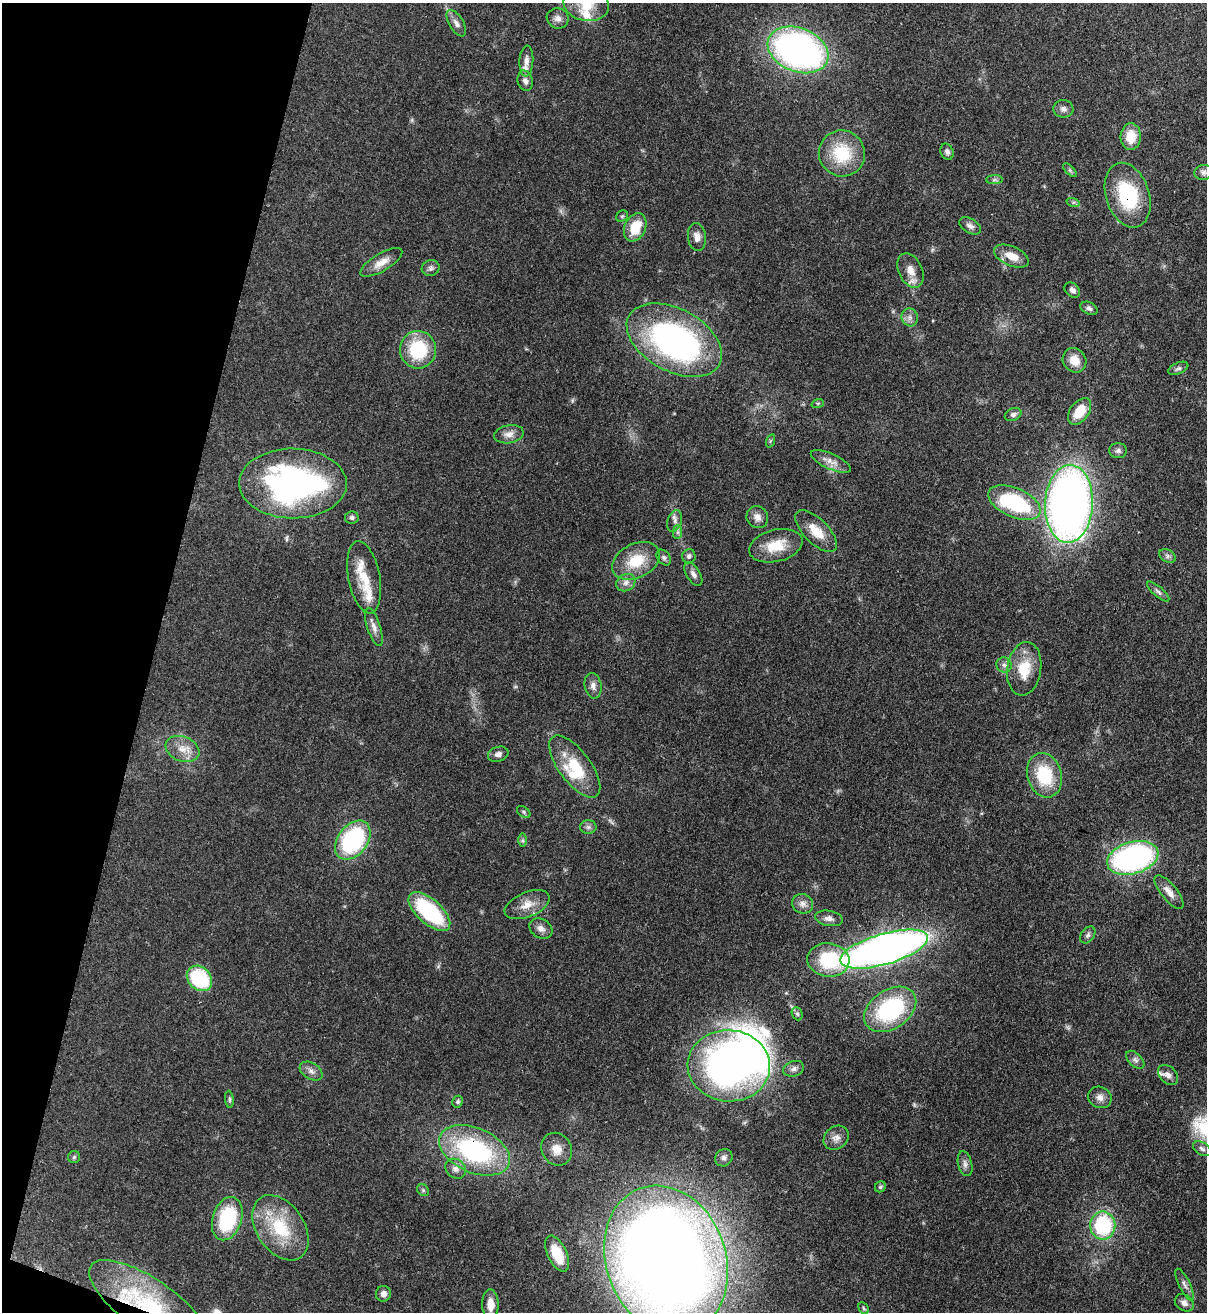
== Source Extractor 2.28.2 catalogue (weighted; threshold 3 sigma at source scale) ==
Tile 9 of 4 x 4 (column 1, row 3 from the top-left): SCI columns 344-1548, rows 1342-2651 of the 5380 x 5303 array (HDU 1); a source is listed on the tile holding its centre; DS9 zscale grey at full resolution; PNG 1209 x 1314 px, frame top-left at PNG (2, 3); each listed source drawn as its Kron ellipse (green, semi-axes under 4 px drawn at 4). Shown black and unused: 13% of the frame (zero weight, under 3 of 4 exposures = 7% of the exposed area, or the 3 px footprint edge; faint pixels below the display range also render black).
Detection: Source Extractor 2.28.2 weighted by HDU 2 'WHT'; one run over the whole footprint, this tile lists its part. Background 0.0834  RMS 0.0039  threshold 0.0177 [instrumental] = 3 sigma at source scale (4.5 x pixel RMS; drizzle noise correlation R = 1.50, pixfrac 1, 0.05/0.05 arcsec/px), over >= 5 px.
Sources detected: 118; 1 too faint to see at this stretch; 1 inside a brighter object's white glare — neither listed nor drawn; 8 inside a brighter listed object's ellipse — not listed separately; the other 108 listed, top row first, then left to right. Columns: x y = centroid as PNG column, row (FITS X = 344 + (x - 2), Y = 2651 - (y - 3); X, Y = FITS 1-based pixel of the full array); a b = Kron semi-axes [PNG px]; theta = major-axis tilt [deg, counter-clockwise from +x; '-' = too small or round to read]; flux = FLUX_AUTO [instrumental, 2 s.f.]
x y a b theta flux
586 4 23 17 -10 11
558 18 11 10 - 2.2
456 23 14 7 -59 2.1
798 50 31 22 -21 160
526 61 15 7 87 2.3
525 81 10 7 -75 1.7
1063 109 10 9 - 1.6
1131 137 13 10 86 7.7
947 152 8 6 -66 1.2
842 153 23 23 - 18
1070 170 8 3 -45 0.72
1204 172 9 7 11 1.5
994 180 8 4 0 0.87
1128 195 33 21 -72 28
1073 202 7 4 -17 0.73
622 216 6 5 - 0.68
970 226 12 7 -30 1.8
635 227 14 10 67 10
697 237 14 9 -83 2.8
1011 256 18 9 -24 5.7
381 262 24 8 31 4.5
431 268 9 7 19 1.3
910 270 18 11 -65 4.6
1072 290 9 6 -42 1.5
1089 308 9 6 -25 1.2
910 317 9 8 - 1.8
674 340 51 31 -28 120
418 350 19 18 - 22
1074 360 13 11 -50 5.5
1178 368 10 5 23 1.1
818 403 6 4 18 0.51
1080 411 15 9 53 8.8
1013 415 8 6 24 1.4
509 434 15 9 10 2.9
770 441 7 4 71 0.53
1118 451 9 7 -1 1.4
831 461 22 7 -24 3.5
293 483 54 35 -1 110
1014 503 28 14 -24 41
1069 504 39 24 87 290
757 517 11 10 - 2.7
352 518 7 6 - 1.1
675 521 11 7 74 1.8
816 531 27 12 -45 7.6
677 532 7 4 89 0.86
776 546 27 16 14 11
689 556 7 6 - 1.4
1167 556 9 6 -27 1.2
664 557 9 6 -51 1
636 561 25 17 27 13
693 574 13 6 -59 1.9
364 577 37 16 -79 11
626 583 10 8 31 2
1158 592 14 5 -41 1.3
374 627 20 6 -72 2.5
1004 665 8 7 - 1.4
1024 669 27 17 82 11
593 686 13 8 -79 2.3
182 749 17 12 -21 5.4
498 754 10 7 19 1.7
575 767 37 16 -53 16
1044 775 22 17 -73 19
524 812 7 5 -38 0.75
588 827 8 7 - 1.2
353 840 22 15 53 47
522 840 7 4 90 0.67
1133 858 26 16 16 94
1169 892 20 8 -50 3.5
803 904 10 9 - 2.1
527 905 24 12 22 5.8
429 912 26 12 -42 37
829 918 14 7 -10 1.9
541 928 12 9 -31 2.4
1088 935 9 6 54 1.2
884 949 45 15 16 320
828 960 21 16 -6 22
199 978 14 11 -45 32
890 1009 28 19 34 42
797 1014 7 5 -65 0.82
1135 1060 11 6 -44 1.4
729 1066 41 35 -4 170
793 1069 10 7 19 1.6
311 1071 12 8 -31 2.2
1168 1075 11 8 -44 2.1
1100 1097 12 10 -27 2.5
229 1099 8 4 -84 0.79
458 1102 6 5 - 0.94
836 1138 13 11 37 2.8
557 1149 17 15 -59 4.8
1202 1149 10 6 -33 1.2
474 1150 37 22 -23 55
74 1157 6 6 - 0.72
724 1158 9 8 - 1.5
965 1164 13 7 -76 1.7
456 1169 11 9 -40 2.4
880 1187 6 5 - 0.78
423 1190 6 5 - 0.68
227 1219 22 14 72 30
1103 1226 14 12 -88 35
280 1228 36 23 -56 21
557 1254 19 9 -65 9.5
666 1260 76 60 -69 770
1185 1285 17 5 -64 1.8
383 1294 8 7 - 1.7
1184 1303 10 7 -36 1.9
490 1304 15 8 -89 4.2
149 1305 70 26 -35 42
864 1308 6 4 -60 0.66
Overlapping masked pixels (flux is a lower limit): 3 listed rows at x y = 1128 195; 474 1150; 149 1305
Isophote crosses this tile's border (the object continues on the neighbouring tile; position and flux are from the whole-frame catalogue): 3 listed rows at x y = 586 4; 666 1260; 149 1305